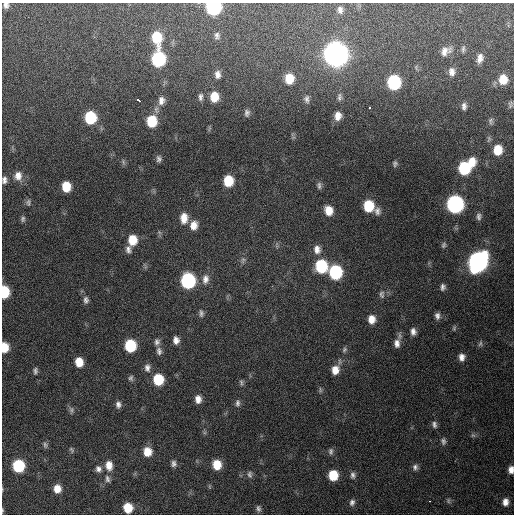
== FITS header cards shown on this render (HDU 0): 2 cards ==
NAXIS1  =                  512 / Axis length
NAXIS2  =                  512 / Axis length

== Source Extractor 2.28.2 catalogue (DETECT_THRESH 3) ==
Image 512 x 512 px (HDU 0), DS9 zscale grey, 1 PNG px = 1 image px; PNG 516 x 516 px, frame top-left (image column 1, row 512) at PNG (2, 3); no overlay
Background 447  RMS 13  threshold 37.9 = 3 sigma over >= 5 px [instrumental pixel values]
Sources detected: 116; all 116 listed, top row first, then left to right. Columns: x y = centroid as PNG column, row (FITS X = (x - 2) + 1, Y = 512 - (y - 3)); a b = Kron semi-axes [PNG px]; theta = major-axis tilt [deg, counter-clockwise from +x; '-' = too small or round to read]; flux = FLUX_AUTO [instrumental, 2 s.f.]
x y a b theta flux
6 5 7 6 - 3.2e+03
213 7 9 8 - 1.4e+05
340 10 7 5 -84 2.9e+03
217 35 8 6 89 2.8e+03
156 37 11 8 -80 2.9e+04
463 49 10 5 83 2.1e+03
445 51 14 10 28 7.5e+03
336 54 11 10 - 1.1e+06
480 58 11 7 74 5.6e+03
158 59 10 8 -89 9.8e+04
452 72 11 8 -86 5.5e+03
218 74 9 6 -85 4.4e+03
289 79 10 8 86 1.6e+04
503 79 11 9 86 1.5e+04
394 82 10 8 89 9.1e+04
200 97 9 5 86 2.6e+03
214 97 9 8 - 1.6e+04
339 97 10 6 83 2.6e+03
306 99 11 7 -87 3.3e+03
138 100 4 3 - 8.0e+03
161 101 12 9 83 5.7e+03
510 104 9 6 82 2.0e+03
464 106 8 5 -87 3.4e+03
369 108 3 3 - 9.1e+03
247 113 8 6 83 2.7e+03
338 116 9 7 83 7.2e+03
90 118 9 8 - 4.9e+04
152 121 10 8 -88 3.1e+04
491 121 9 6 79 2.1e+03
498 150 9 7 85 1.7e+04
159 159 8 6 -83 2.8e+03
123 162 8 5 -72 1.8e+03
472 162 10 8 -89 1.2e+04
395 164 7 6 - 2.1e+03
464 168 9 8 - 5.4e+04
18 176 12 10 89 7.2e+03
4 180 8 6 87 3.3e+03
228 181 9 8 - 2.6e+04
319 185 9 6 -86 2.6e+03
66 187 8 7 - 1.9e+04
28 202 9 6 85 2.1e+03
455 204 10 9 - 2.4e+05
368 206 9 8 - 3.1e+04
329 210 9 8 - 1.2e+04
377 211 10 8 -84 4.0e+03
479 216 9 6 -85 2.7e+03
184 218 12 8 87 1.0e+04
23 219 7 6 - 2.0e+03
194 225 10 8 81 8.4e+03
159 232 7 4 -71 1.4e+03
132 240 10 8 88 1.8e+04
444 245 7 5 78 1.7e+03
128 249 9 7 -82 3.8e+03
317 249 11 9 -82 6.6e+03
243 260 10 5 76 2.4e+03
478 262 12 9 63 4.2e+05
321 266 10 9 - 5.5e+04
335 272 10 9 - 8.1e+04
205 279 13 9 79 6.6e+03
188 281 10 9 - 1.2e+05
443 287 7 5 80 2.7e+03
4 292 9 6 -89 4.1e+04
382 294 10 7 -88 2.8e+03
86 300 10 7 88 3.1e+03
201 313 10 6 -87 2.6e+03
437 316 8 5 -84 3.3e+03
371 319 9 8 - 8.6e+03
454 328 7 5 70 1.4e+03
413 332 8 6 -86 4.2e+03
176 340 8 6 -81 5.1e+03
157 342 9 7 83 3.2e+03
397 343 12 8 89 5.8e+03
480 344 8 5 71 1.9e+03
130 346 9 8 - 4.6e+04
4 347 9 6 -89 1.7e+04
344 350 8 6 65 2.1e+03
159 351 10 7 -80 3.4e+03
462 357 8 7 - 4.9e+03
79 362 8 7 - 1.3e+04
147 368 10 7 -89 4.0e+03
335 370 11 9 79 1.0e+04
35 371 8 5 86 2.3e+03
131 378 7 6 - 2.0e+03
158 379 9 8 - 3.2e+04
241 382 10 5 -82 1.8e+03
320 390 8 4 -82 1.6e+03
198 399 8 6 -90 6.3e+03
237 403 10 6 89 2.6e+03
118 404 8 6 -87 3.4e+03
71 410 10 7 -90 2.5e+03
434 424 9 6 -75 2.7e+03
473 435 7 5 -42 1.7e+03
443 441 9 6 -73 2.5e+03
45 445 9 6 -71 2.2e+03
71 450 8 5 -54 1.5e+03
331 451 10 6 84 2.4e+03
147 452 9 8 - 1.2e+04
173 464 8 6 89 2.9e+03
109 465 12 9 -82 9.2e+03
217 465 8 7 - 1.6e+04
18 466 8 8 - 5.8e+04
415 467 8 7 - 3.0e+03
98 469 9 8 - 3.8e+03
511 470 7 5 87 4.9e+03
250 474 10 7 87 2.7e+03
333 475 9 8 - 2.3e+04
353 475 10 7 -84 3.2e+03
107 479 10 6 -75 3.2e+03
57 489 8 7 - 9.2e+03
429 501 3 2 - 3.1e+03
448 501 8 5 -89 1.7e+03
352 502 9 7 71 3.3e+03
505 502 7 6 - 5.4e+03
128 508 8 7 - 2.0e+04
258 508 8 6 -78 2.4e+03
2 510 5 3 - 7.5e+02
At the frame edge (FLAGS 8, measured only in part): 7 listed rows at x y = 6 5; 213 7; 4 180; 4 292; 4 347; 511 470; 2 510